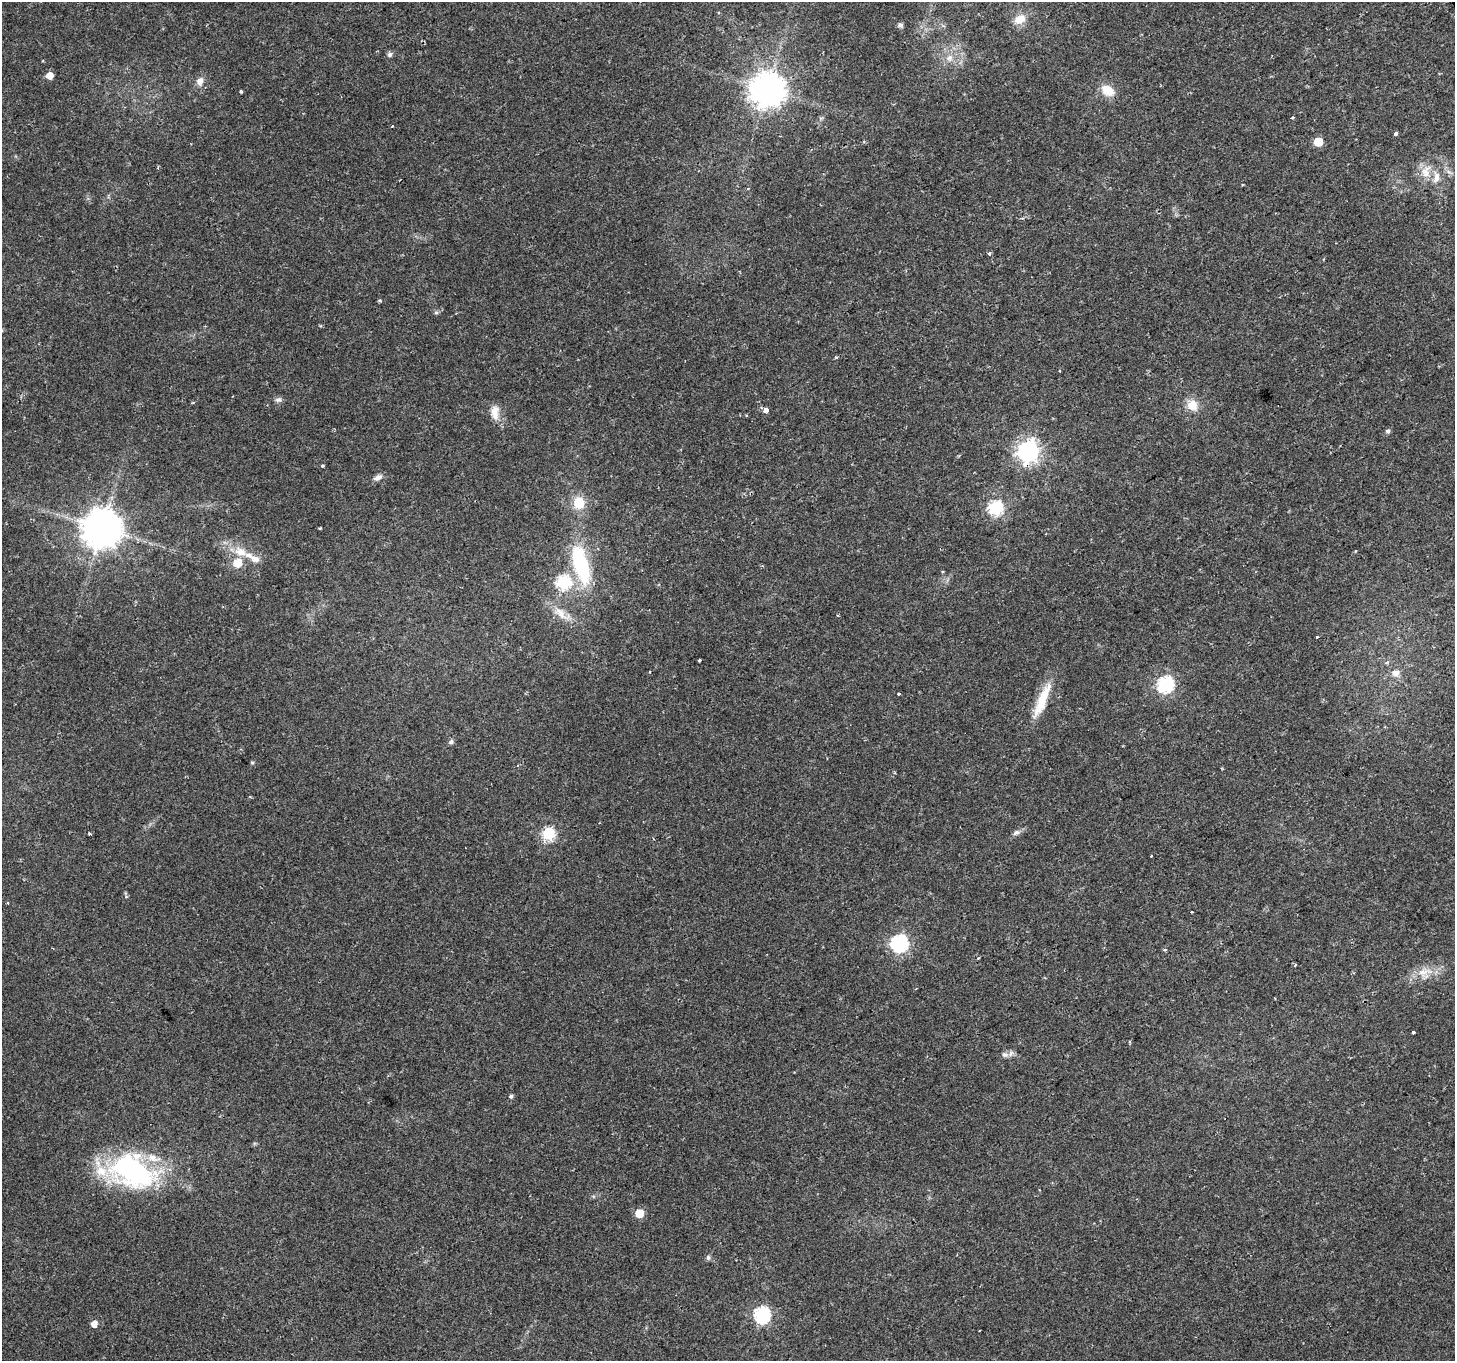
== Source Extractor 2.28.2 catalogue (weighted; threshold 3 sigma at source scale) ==
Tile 10 of 4 x 4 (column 2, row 3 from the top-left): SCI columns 1454-2906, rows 1466-2824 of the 5817 x 5709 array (HDU 1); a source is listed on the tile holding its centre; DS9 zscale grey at full resolution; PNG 1457 x 1363 px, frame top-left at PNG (2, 2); no overlay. Shown black and unused: <1% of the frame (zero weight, under 2 of 3 exposures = <1% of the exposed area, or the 3 px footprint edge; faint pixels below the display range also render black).
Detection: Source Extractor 2.28.2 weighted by HDU 2 'WHT'; one run over the whole footprint, this tile lists its part. Background 0.0332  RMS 0.0032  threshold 0.0143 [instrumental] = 3 sigma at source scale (4.5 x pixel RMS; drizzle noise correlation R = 1.50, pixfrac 1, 0.0396/0.0396 arcsec/px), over >= 5 px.
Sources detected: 69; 1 cosmic-ray / hot-pixel residue — not listed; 5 inside a brighter listed object's ellipse — not listed separately; the other 63 listed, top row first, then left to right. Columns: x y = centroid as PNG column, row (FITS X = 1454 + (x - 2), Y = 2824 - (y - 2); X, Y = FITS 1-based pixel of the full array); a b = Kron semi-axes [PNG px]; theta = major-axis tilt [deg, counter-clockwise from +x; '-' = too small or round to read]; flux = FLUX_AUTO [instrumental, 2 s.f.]
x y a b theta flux
1020 19 13 10 31 3.6
900 25 7 6 - 0.74
390 54 7 5 33 1
949 58 11 10 - 2.6
50 75 5 5 - 3.5
200 81 11 8 64 2.2
767 90 10 10 - 620
1108 90 15 10 -35 5.7
241 92 3 3 - 0.79
1292 118 4 3 - 0.31
392 126 4 2 - 0.28
1396 133 4 3 - 1.6
1318 142 5 5 - 9.8
1426 172 20 13 76 4.7
1243 185 3 2 - 0.36
748 188 4 3 - 0.49
989 253 4 3 - 0.83
436 312 7 4 0 0.51
836 357 5 3 - 0.29
1059 371 3 3 - 0.73
278 400 9 6 -1 0.98
1192 405 15 13 -48 4.3
766 410 5 4 - 3.6
495 412 20 10 -90 3.5
1388 431 5 5 - 0.8
1028 451 8 8 - 190
323 466 4 3 - 0.44
378 477 14 7 26 1.5
579 503 12 11 - 7.1
995 508 7 6 - 52
102 528 11 11 - 880
240 552 25 11 -24 6.5
581 564 39 15 -73 29
563 582 7 7 - 51
561 614 27 11 -32 5
1317 637 4 3 - 3.6
699 660 3 3 - 1.1
1387 662 6 4 19 0.43
650 672 3 2 - 0.33
1396 673 9 8 - 2.3
1165 685 7 7 - 73
899 694 3 3 - 0.76
1042 700 48 11 67 9.5
451 742 6 5 - 0.88
252 763 5 4 - 0.4
1016 832 12 6 26 1.2
90 834 5 2 - 0.37
548 834 6 6 - 34
8 903 3 3 - 0.84
1191 912 3 2 - 0.49
899 943 7 7 - 87
979 958 3 3 - 0.74
1295 965 4 2 - 0.3
1424 972 26 11 13 5.5
1275 998 2 2 - 0.21
1413 1033 4 3 - 1.3
1005 1055 10 7 -17 1.3
511 1096 5 5 - 0.71
132 1171 54 34 -23 57
639 1213 6 5 - 8.5
708 1257 6 6 - 0.78
762 1315 7 7 - 68
94 1324 5 5 - 2.9
Overlapping masked pixels (flux is a lower limit): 1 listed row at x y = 1028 451
Unlisted compact peaks at least as high as the median listed source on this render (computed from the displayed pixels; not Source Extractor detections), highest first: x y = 320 528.